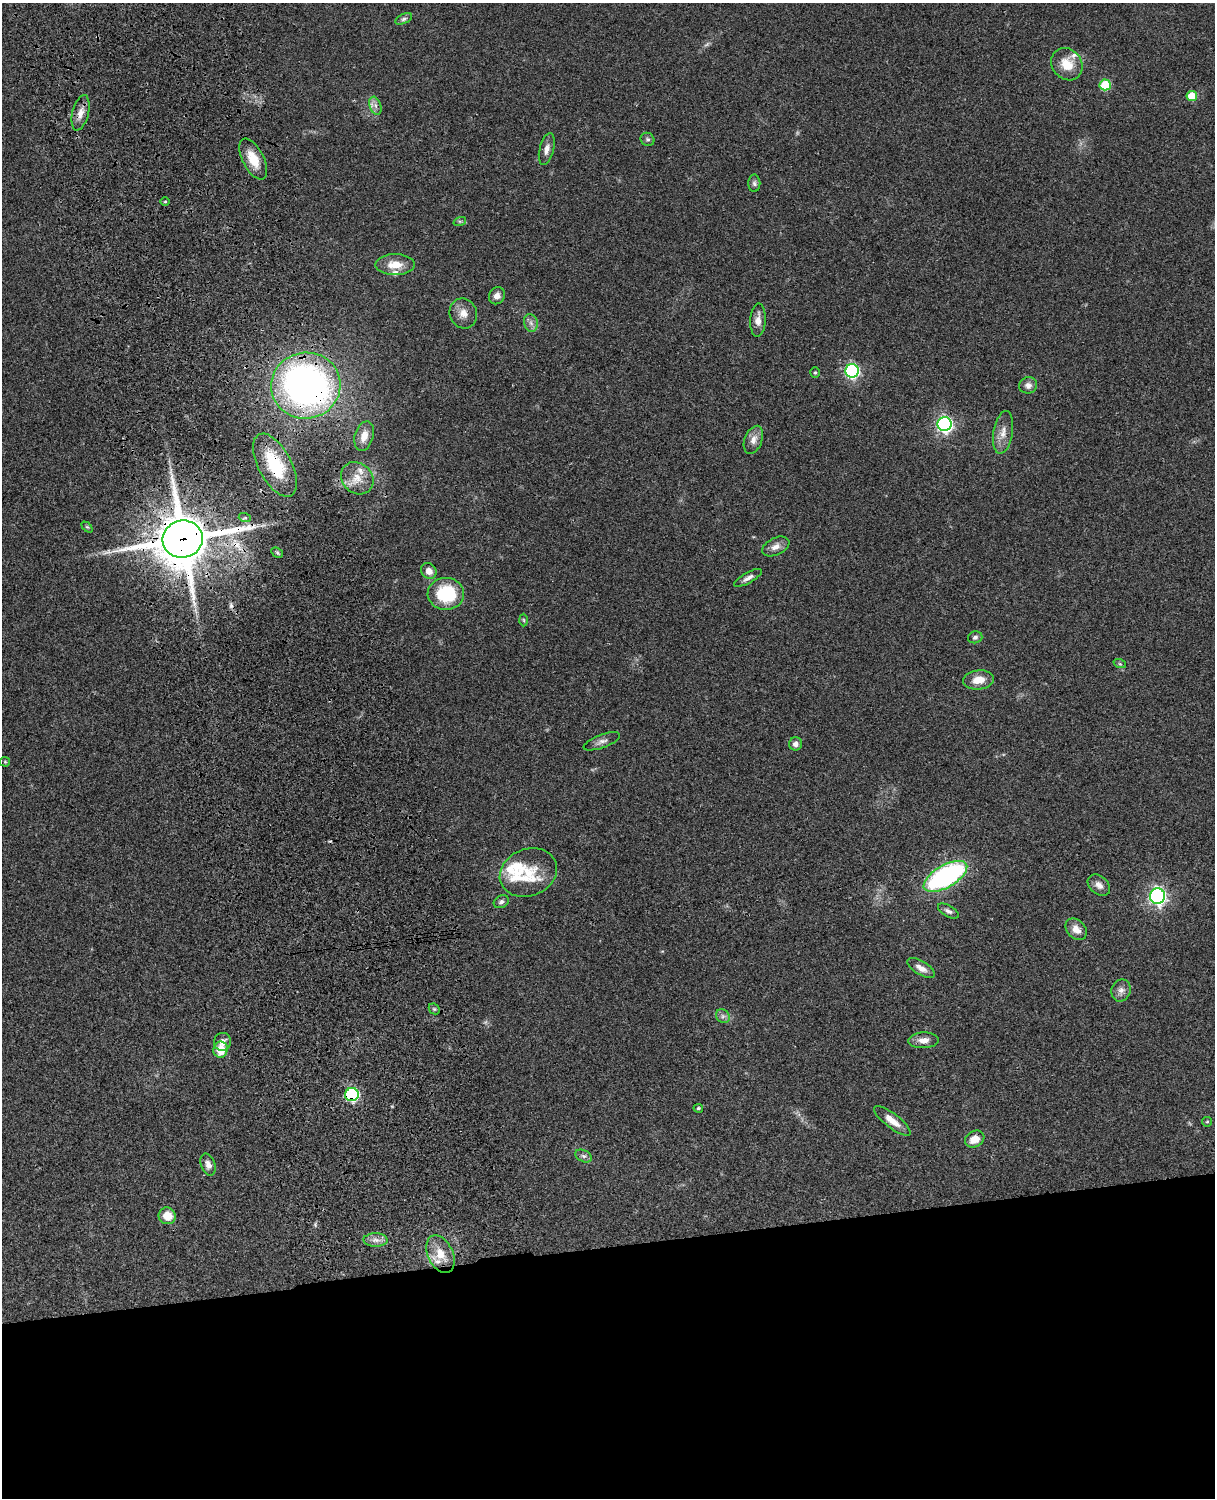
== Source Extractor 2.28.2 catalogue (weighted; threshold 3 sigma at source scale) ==
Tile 11 of 4 x 3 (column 3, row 3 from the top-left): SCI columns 2546-3758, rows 277-1772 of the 5089 x 4928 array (HDU 1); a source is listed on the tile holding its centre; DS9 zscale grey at full resolution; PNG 1217 x 1500 px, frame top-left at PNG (2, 3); each listed source drawn as its Kron ellipse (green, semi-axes under 4 px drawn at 4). Shown black and unused: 17% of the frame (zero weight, under 3 of 4 exposures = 6% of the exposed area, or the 3 px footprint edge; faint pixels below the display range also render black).
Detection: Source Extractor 2.28.2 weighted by HDU 2 'WHT'; one run over the whole footprint, this tile lists its part. Background 0.0756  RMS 0.0057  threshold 0.0259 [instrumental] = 3 sigma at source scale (4.5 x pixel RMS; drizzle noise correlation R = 1.50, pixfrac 1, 0.05/0.05 arcsec/px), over >= 5 px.
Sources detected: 80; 2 too faint to see at this stretch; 1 inside a brighter object's white glare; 2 cosmic-ray / hot-pixel residue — neither listed nor drawn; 9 inside a brighter listed object's ellipse — not listed separately; the other 66 listed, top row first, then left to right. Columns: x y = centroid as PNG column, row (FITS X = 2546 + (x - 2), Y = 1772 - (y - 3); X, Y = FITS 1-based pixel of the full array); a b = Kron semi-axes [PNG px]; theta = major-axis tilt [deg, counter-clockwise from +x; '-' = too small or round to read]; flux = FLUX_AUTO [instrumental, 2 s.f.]
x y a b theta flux
404 19 9 5 25 1.3
1067 64 17 14 -50 11
1105 85 5 5 - 27
1192 96 5 5 - 12
375 106 9 5 -71 2.3
80 113 18 8 76 5.1
647 139 7 6 - 1.2
547 149 16 7 76 3.6
253 159 22 10 -62 11
754 183 8 6 90 1.4
165 202 5 3 - 0.55
460 221 6 4 18 0.88
395 265 19 10 0 8.9
497 296 9 7 59 3
463 313 15 13 -63 5.8
758 320 17 7 87 4.3
531 323 9 6 -76 2.4
852 371 7 6 - 110
815 372 5 5 - 0.95
1028 385 9 8 - 3
306 386 35 33 10 250
945 424 7 7 - 170
1003 432 22 9 80 6.1
364 436 15 9 74 6.1
753 440 15 8 69 4.5
275 465 34 16 -62 29
357 478 17 15 -44 9.3
245 518 6 4 -17 0.72
87 527 6 4 -43 0.73
183 539 20 18 13 3000
776 546 14 8 25 4.1
277 553 6 4 -32 0.93
429 571 8 7 - 4.3
748 578 16 5 30 2.8
446 594 18 16 -1 33
524 620 6 4 -88 0.74
975 637 7 6 - 1.4
1120 664 6 4 -18 0.84
978 680 15 9 7 7.6
602 741 19 6 20 2.9
796 744 6 6 - 2.6
5 762 5 5 - 0.57
528 873 29 23 22 19
945 876 24 11 30 110
1099 885 12 9 -40 3.6
1157 896 7 7 - 200
501 902 8 6 31 1.7
948 911 11 5 -30 1.9
1076 929 12 9 -46 4.9
921 968 16 7 -31 4.5
1121 990 11 9 68 3.4
434 1009 6 5 - 0.87
723 1016 7 6 - 1.7
923 1040 15 8 2 4.9
222 1042 9 8 - 3.3
221 1050 8 7 - 11
352 1095 7 6 - 88
698 1108 5 4 - 0.88
892 1121 22 7 -38 6.7
1207 1122 5 4 - 0.73
975 1139 10 8 30 6.9
584 1156 9 5 -26 1.6
208 1165 11 7 -70 3.2
167 1216 8 8 - 7.2
376 1240 12 6 -1 3.4
440 1254 20 12 -64 11
Overlapping masked pixels (flux is a lower limit): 4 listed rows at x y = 306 386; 275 465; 183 539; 352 1095